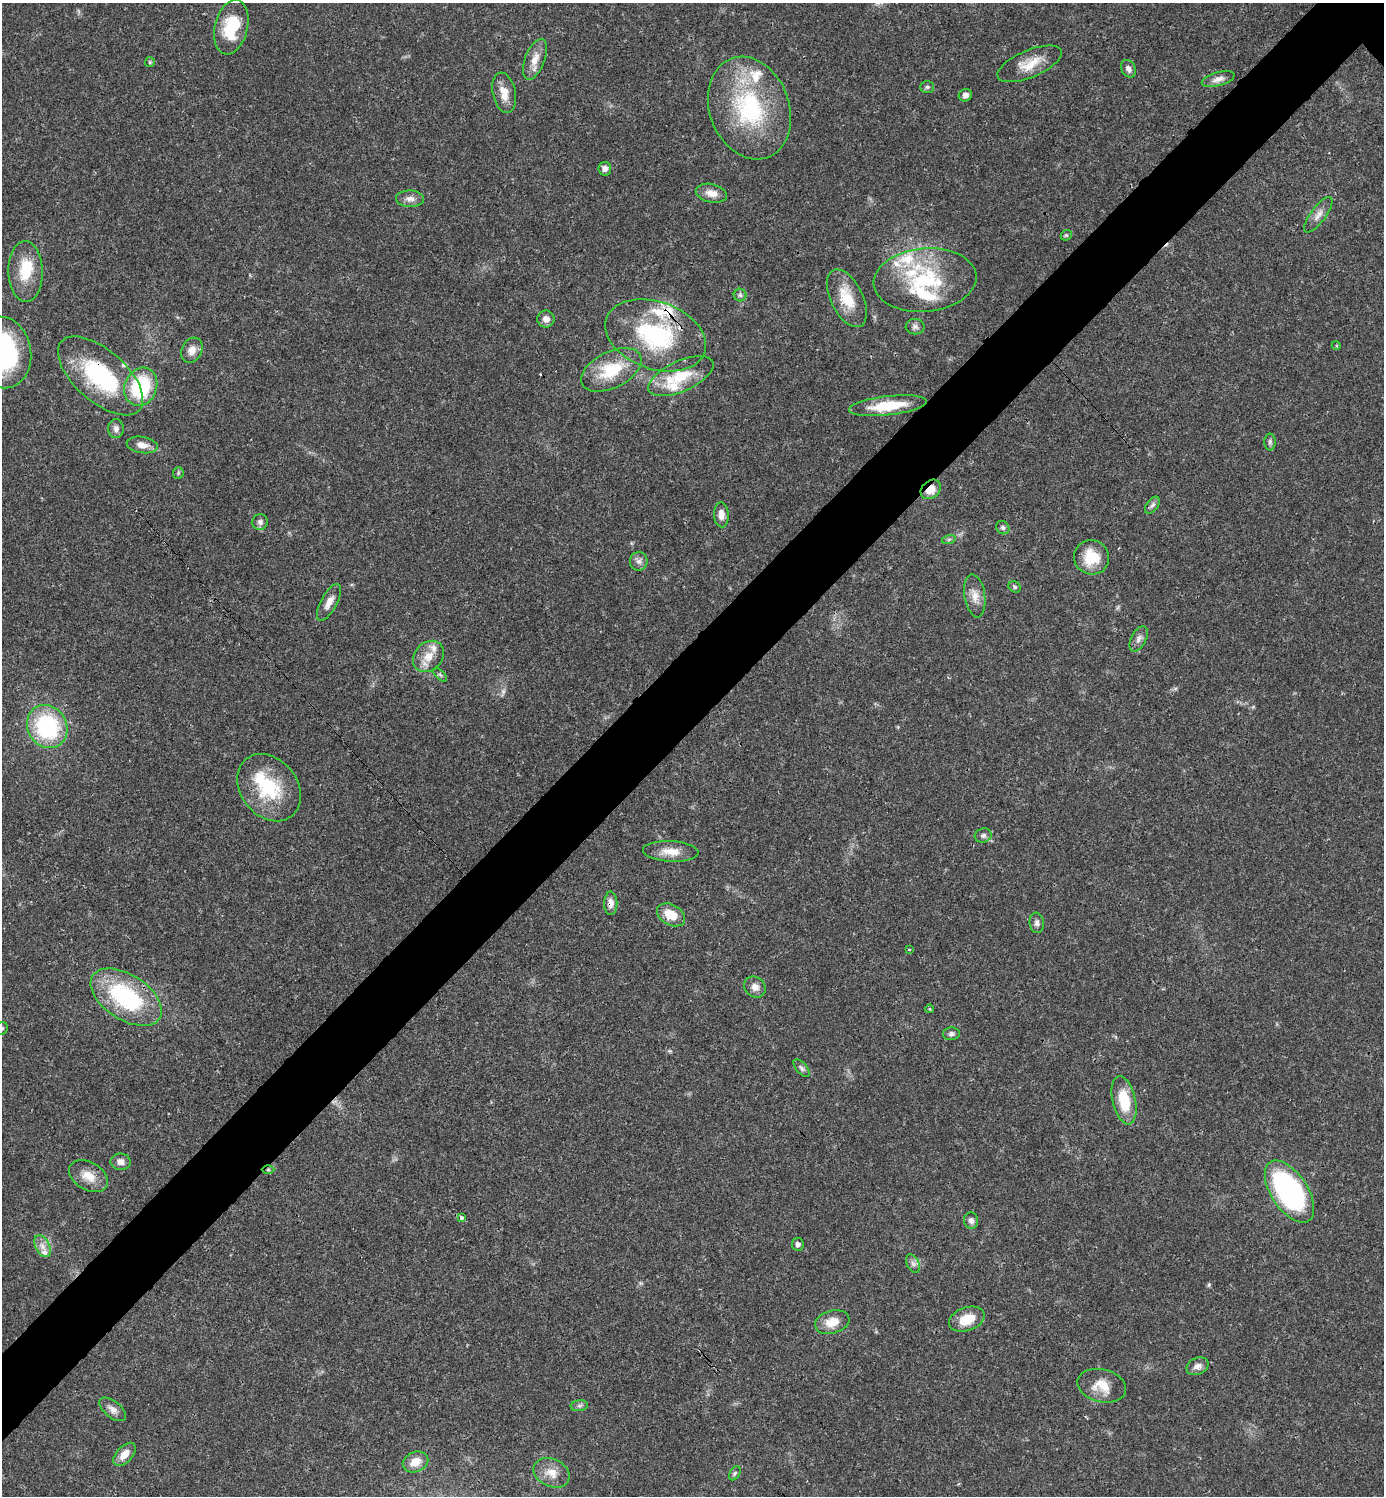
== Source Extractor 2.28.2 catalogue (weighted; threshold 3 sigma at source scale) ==
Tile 7 of 4 x 4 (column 3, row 2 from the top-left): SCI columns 3062-4443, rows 2992-4485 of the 5981 x 5982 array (HDU 1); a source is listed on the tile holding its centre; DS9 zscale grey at full resolution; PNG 1386 x 1498 px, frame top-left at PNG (2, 3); each listed source drawn as its Kron ellipse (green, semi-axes under 4 px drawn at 4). Shown black and unused: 6% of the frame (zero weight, under 3 of 4 exposures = <1% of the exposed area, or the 3 px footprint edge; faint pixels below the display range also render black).
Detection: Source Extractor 2.28.2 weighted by HDU 2 'WHT'; one run over the whole footprint, this tile lists its part. Background 0.0198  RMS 0.0022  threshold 0.01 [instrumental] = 3 sigma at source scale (4.5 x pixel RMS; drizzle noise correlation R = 1.50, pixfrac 1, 0.05/0.05 arcsec/px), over >= 5 px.
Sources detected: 99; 1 too faint to see at this stretch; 1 inside a brighter object's white glare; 2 cosmic-ray / hot-pixel residue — neither listed nor drawn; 13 inside a brighter listed object's ellipse — not listed separately; the other 82 listed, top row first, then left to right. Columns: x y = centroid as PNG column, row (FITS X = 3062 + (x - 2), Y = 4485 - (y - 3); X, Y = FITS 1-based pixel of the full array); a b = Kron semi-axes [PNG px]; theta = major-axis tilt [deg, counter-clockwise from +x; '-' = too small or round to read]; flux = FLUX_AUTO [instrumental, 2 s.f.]
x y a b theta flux
231 27 27 16 77 8.7
535 59 21 10 69 2.6
150 62 5 4 - 0.29
1030 64 34 13 23 4.7
1128 69 9 7 -58 1
1218 79 17 6 16 1.4
927 87 7 5 1 0.5
504 93 20 11 -78 2.9
965 95 7 6 - 1
749 108 53 40 -70 27
605 169 7 6 - 0.88
711 193 16 9 -12 2.2
410 199 14 8 -1 1.4
1318 215 21 7 53 1.7
1066 235 6 5 - 0.33
26 272 30 17 -88 7.3
925 280 52 31 5 21
740 295 6 6 - 0.53
847 298 31 16 -63 6.8
546 319 9 8 - 1.3
915 327 9 7 -1 0.81
655 335 52 33 -19 26
1336 345 4 3 - 0.22
192 350 13 10 63 2
2 353 36 29 -82 42
611 370 32 18 27 10
101 376 52 25 -41 23
681 376 35 15 24 7.7
141 387 19 16 67 17
888 406 39 9 7 8.6
116 429 9 8 - 1.1
1270 442 8 5 -90 0.51
142 445 16 8 -10 2
178 473 6 5 - 0.35
931 489 11 8 41 2.8
1152 505 10 5 52 0.72
721 515 12 7 -87 1.6
260 522 8 7 - 0.87
1003 528 7 6 - 0.52
949 539 7 4 19 0.37
1092 557 18 17 - 6.9
639 561 9 9 - 1
1015 587 6 5 - 0.44
975 596 22 10 -81 2.5
329 602 20 8 62 2.1
1139 639 13 7 63 1.1
428 656 17 13 47 3.6
440 675 9 3 -45 0.35
47 726 22 19 -59 23
269 788 36 28 -52 14
983 835 8 7 - 0.68
671 851 28 10 -3 3.3
611 903 12 6 89 1.5
671 915 15 10 -28 4.1
1037 923 10 7 -83 0.86
909 949 3 2 - 0.21
755 987 11 9 -38 1.5
126 997 40 22 -33 25
930 1009 4 3 - 0.25
2 1028 7 6 - 0.44
951 1034 8 6 4 0.66
802 1068 10 5 -49 0.6
1124 1100 25 11 -77 7.7
121 1162 10 8 -6 1.3
268 1170 6 4 0 0.32
88 1176 21 13 -30 3.5
1289 1192 35 18 -57 50
461 1218 3 3 - 0.88
971 1221 8 7 - 0.9
798 1244 6 6 - 0.72
42 1246 12 7 -64 1.4
913 1264 10 6 -63 0.83
967 1319 18 11 20 4.6
832 1322 17 11 16 3.5
1197 1366 11 8 25 1.3
1102 1386 25 16 -14 4.3
579 1406 9 5 7 0.59
113 1409 16 8 -39 1.4
125 1454 14 8 47 2.4
415 1462 13 10 23 2.8
552 1473 19 14 -26 3.1
735 1473 7 5 61 0.44
Overlapping masked pixels (flux is a lower limit): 4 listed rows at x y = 101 376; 931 489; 611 903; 268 1170
Isophote crosses this tile's border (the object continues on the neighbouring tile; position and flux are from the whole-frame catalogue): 2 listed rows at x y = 2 353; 2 1028